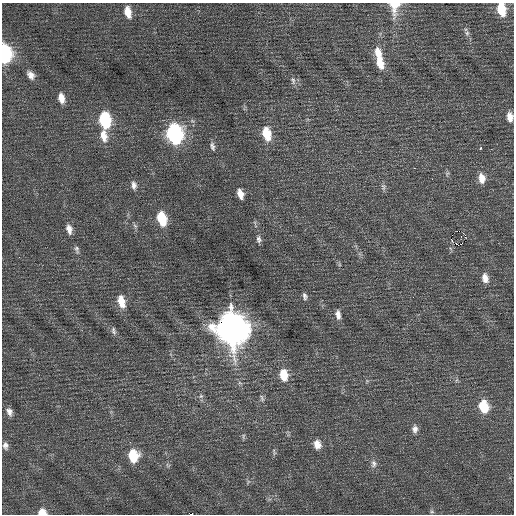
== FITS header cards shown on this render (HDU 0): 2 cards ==
NAXIS1  =                  512 / Axis length
NAXIS2  =                  512 / Axis length

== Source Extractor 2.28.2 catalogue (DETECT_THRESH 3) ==
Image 512 x 512 px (HDU 0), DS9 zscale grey, 1 PNG px = 1 image px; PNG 516 x 516 px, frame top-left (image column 1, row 512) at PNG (2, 3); no overlay
Background 0.204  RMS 0.74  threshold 2.22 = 3 sigma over >= 5 px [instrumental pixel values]
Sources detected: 56; all 56 listed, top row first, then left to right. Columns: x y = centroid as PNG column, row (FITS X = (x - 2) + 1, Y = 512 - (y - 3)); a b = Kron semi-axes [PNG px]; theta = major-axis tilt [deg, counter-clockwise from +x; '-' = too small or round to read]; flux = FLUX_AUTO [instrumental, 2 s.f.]
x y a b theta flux
394 6 20 12 85 910
501 9 12 7 -77 1400
128 12 12 7 -77 660
467 33 8 6 89 140
378 53 13 8 -71 590
5 54 12 7 -84 7100
380 62 17 8 -76 850
31 75 10 7 -50 300
293 80 12 6 -70 170
61 98 11 6 -79 460
510 117 11 7 -81 410
105 120 12 8 -79 4000
174 134 12 9 -77 11000
267 134 14 8 -75 1300
104 136 15 9 -81 620
212 146 12 6 -72 180
480 149 3 2 - 170
414 168 2 2 - 380
447 174 6 5 - 94
482 178 12 8 -81 490
432 179 2 2 - 34
134 185 11 7 -80 230
383 187 11 6 -81 150
240 194 10 6 -73 420
162 219 12 8 -75 1700
135 226 7 4 -45 100
69 229 11 7 -77 340
465 235 3 2 - 430
259 239 10 6 -81 180
452 240 3 2 - 140
458 245 3 2 - 3400
77 249 12 6 -78 150
485 278 11 7 -77 410
305 296 9 6 -73 160
121 301 14 7 -76 810
338 315 12 6 -81 300
232 328 15 12 -79 84000
113 331 12 6 -78 150
284 375 12 9 -82 1000
240 383 7 4 -18 89
201 396 6 6 - 120
262 398 11 5 -71 140
484 406 11 9 -77 1600
9 412 10 7 -67 260
415 429 10 7 90 240
243 436 9 4 90 94
130 442 3 2 - 140
317 444 10 7 -82 480
5 446 9 7 -77 210
274 452 11 4 -73 99
133 456 12 9 -85 1600
374 464 11 9 88 250
168 465 7 4 -35 85
432 511 6 5 - 79
42 512 8 6 -10 590
191 514 3 2 - 1000
At the frame edge (FLAGS 8, measured only in part): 6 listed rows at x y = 394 6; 501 9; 5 54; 510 117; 42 512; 191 514